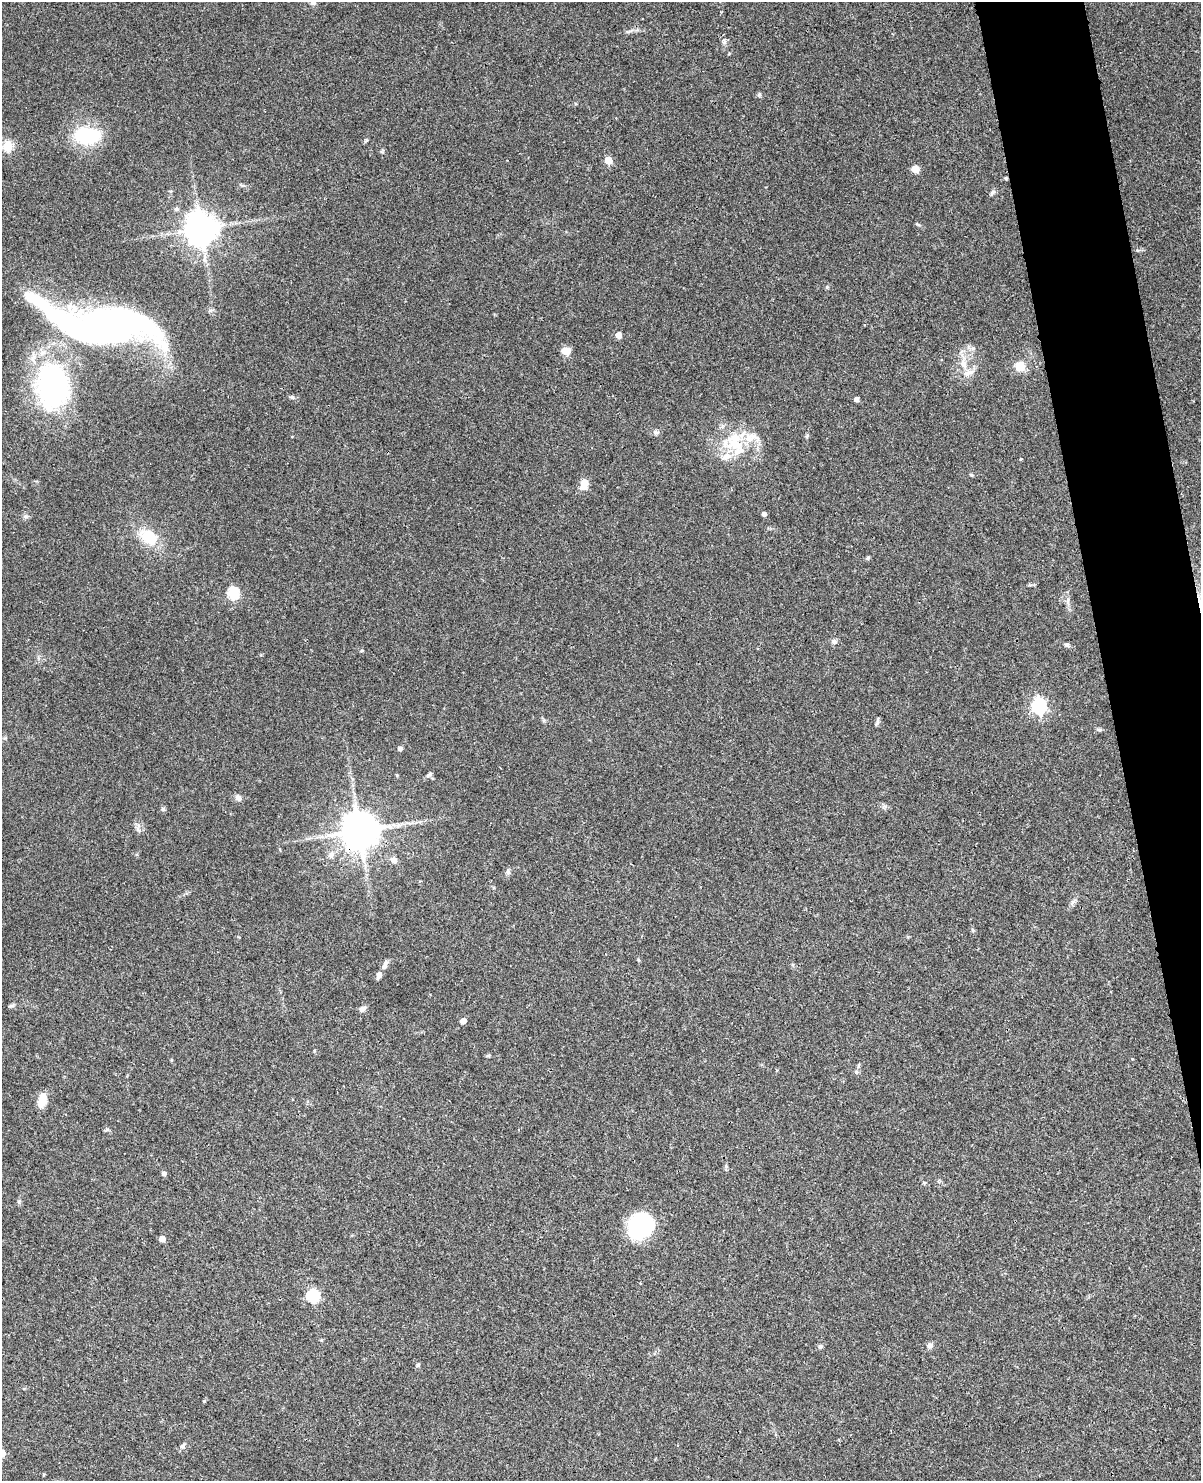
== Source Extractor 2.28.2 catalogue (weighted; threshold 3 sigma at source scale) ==
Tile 6 of 4 x 3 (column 2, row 2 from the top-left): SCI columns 1248-2446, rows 1737-3215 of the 4892 x 4840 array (HDU 1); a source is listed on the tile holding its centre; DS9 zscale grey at full resolution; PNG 1203 x 1483 px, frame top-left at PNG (2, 2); no overlay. Shown black and unused: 5% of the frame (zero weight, under 3 of 4 exposures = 5% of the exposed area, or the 3 px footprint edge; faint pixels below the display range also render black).
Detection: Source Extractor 2.28.2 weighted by HDU 2 'WHT'; one run over the whole footprint, this tile lists its part. Background 0.0858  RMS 0.0058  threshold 0.0261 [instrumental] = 3 sigma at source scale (4.5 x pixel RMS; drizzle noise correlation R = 1.50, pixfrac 1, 0.05/0.05 arcsec/px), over >= 5 px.
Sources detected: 74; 1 inside a brighter object's white glare — not listed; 5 inside a brighter listed object's ellipse — not listed separately; the other 68 listed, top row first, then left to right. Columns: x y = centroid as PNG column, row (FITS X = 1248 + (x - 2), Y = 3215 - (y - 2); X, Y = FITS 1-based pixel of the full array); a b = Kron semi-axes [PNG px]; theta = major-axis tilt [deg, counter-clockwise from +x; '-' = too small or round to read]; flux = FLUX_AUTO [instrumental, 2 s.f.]
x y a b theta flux
313 3 7 6 - 1.3
759 94 6 4 45 0.85
87 136 21 13 -5 45
8 146 5 5 - 34
608 160 5 5 - 13
915 169 7 6 - 5.2
1006 178 3 3 - 0.8
992 192 9 5 45 1.2
176 209 6 5 - 1.4
917 224 8 3 -31 0.76
201 229 9 9 - 1200
827 287 5 5 - 0.71
106 325 100 35 -4 290
618 335 5 4 - 5.4
566 351 10 8 0 4.8
964 363 19 9 -83 7.3
1020 366 10 10 - 7.7
52 385 54 36 -86 110
292 397 6 5 - 1
856 399 4 4 - 3
656 432 10 5 -12 1.4
807 436 6 4 72 0.79
735 444 30 18 -24 23
1021 459 4 3 - 0.52
971 475 6 4 -21 0.68
584 484 12 8 62 5.7
764 514 4 4 - 2.1
149 537 24 16 -34 17
868 558 6 4 88 0.7
233 593 6 5 - 55
1068 601 13 3 90 1.5
834 642 7 6 - 1.9
1067 644 7 5 -30 1
362 651 5 3 - 0.6
1039 706 7 6 - 150
877 721 10 4 76 1.2
1099 730 7 4 -19 1.1
400 749 5 4 - 1.9
429 774 9 5 47 1.3
397 775 4 4 - 0.59
238 798 8 7 - 2.4
884 806 7 4 2 1.2
163 809 6 5 - 1.3
360 831 10 10 - 1800
331 855 11 7 47 2.8
394 860 8 7 - 3.1
508 872 7 6 - 1.4
1073 902 11 5 51 1.8
973 930 6 4 -45 0.77
384 967 7 6 - 1.6
379 975 7 5 77 2.5
11 1006 7 4 18 0.97
362 1009 9 6 26 2.1
463 1021 4 4 - 4.9
488 1056 6 4 19 0.69
856 1072 5 5 - 1.1
42 1100 16 9 80 7.3
164 1173 5 4 - 1.8
924 1183 5 3 - 0.66
641 1225 23 20 54 60
162 1239 4 4 - 5.7
313 1296 6 6 - 73
820 1346 7 5 54 1.2
930 1346 8 7 - 1.9
418 1365 5 5 - 0.9
204 1401 4 4 - 0.5
182 1446 7 6 - 1.5
2 1453 5 5 - 9.6
Overlapping masked pixels (flux is a lower limit): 2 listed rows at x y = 1006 178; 360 831
Isophote crosses this tile's border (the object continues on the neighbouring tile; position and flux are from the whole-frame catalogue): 2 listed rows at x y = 313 3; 2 1453
Unlisted compact peaks at least as high as the median listed source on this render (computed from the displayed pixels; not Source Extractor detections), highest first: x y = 26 516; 107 1129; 366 140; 1030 585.